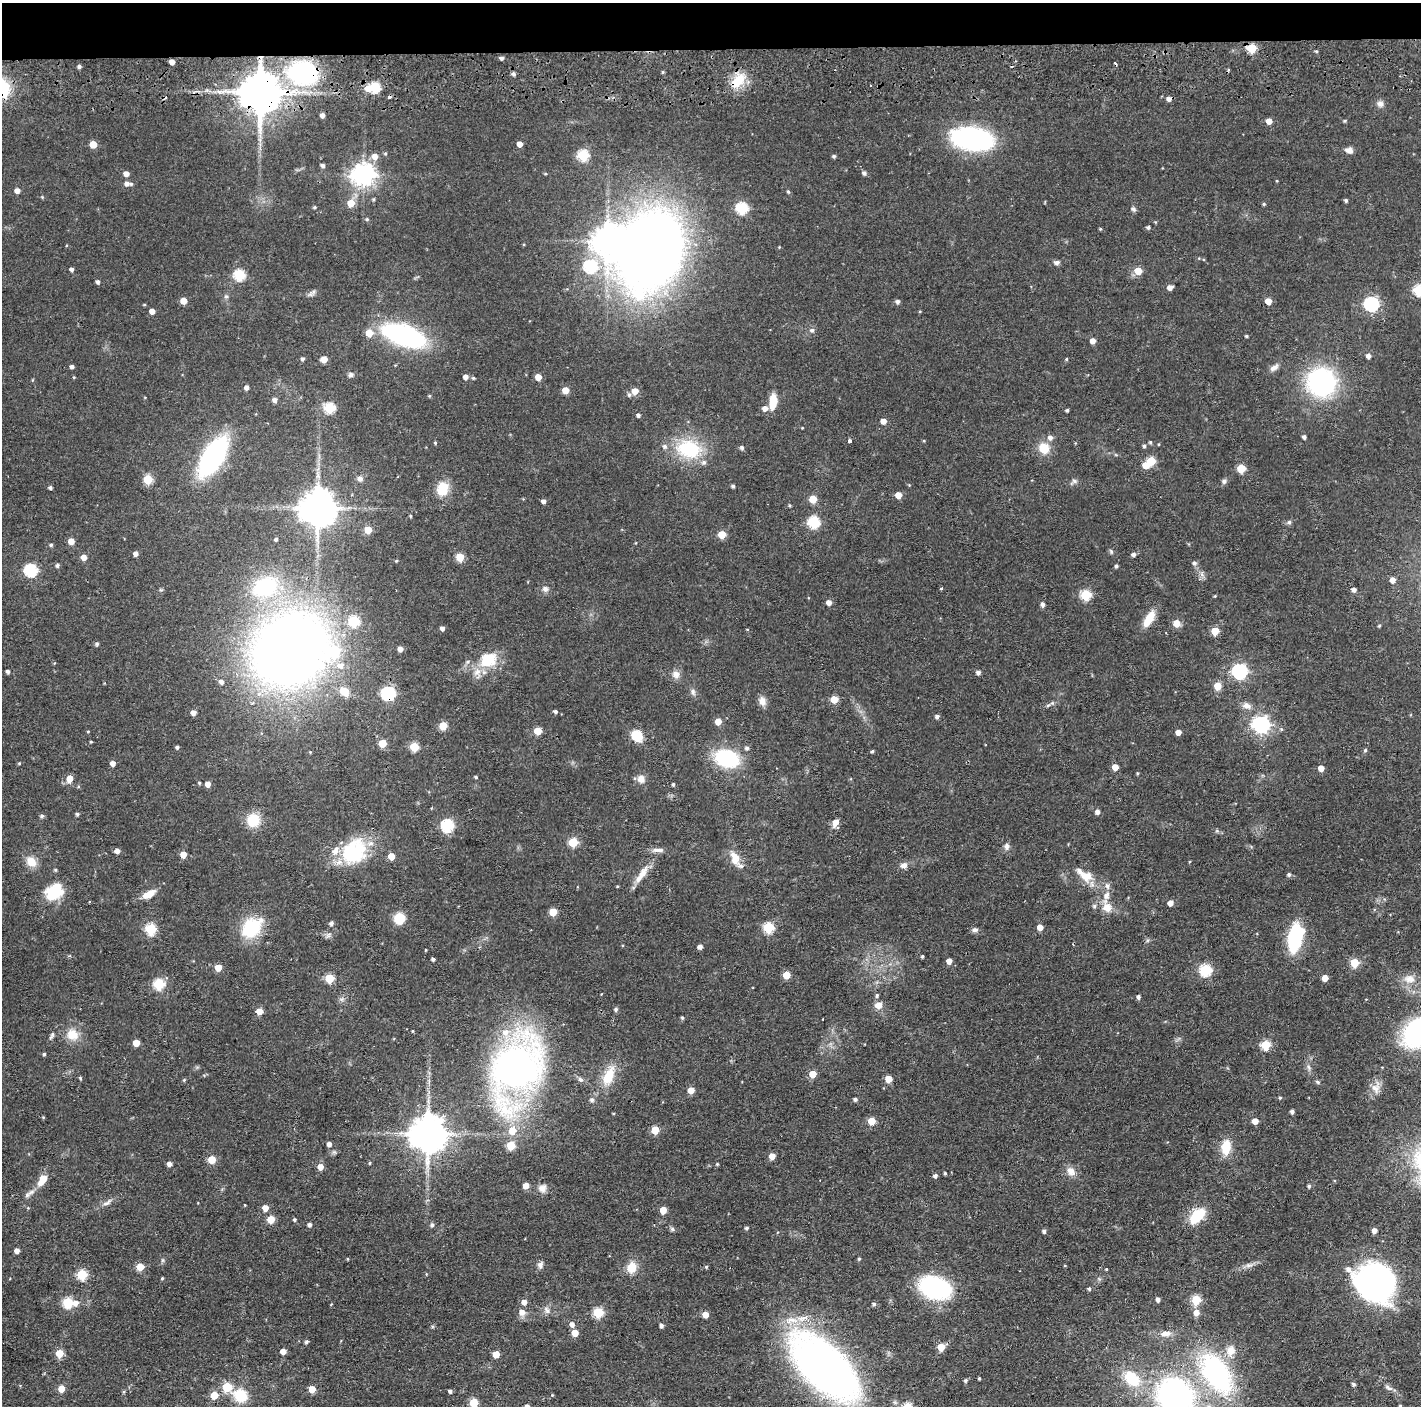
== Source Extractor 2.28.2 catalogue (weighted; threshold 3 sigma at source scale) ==
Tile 2 of 3 x 3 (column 2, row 1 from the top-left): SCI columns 1423-2841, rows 2900-4303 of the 4264 x 4394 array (HDU 1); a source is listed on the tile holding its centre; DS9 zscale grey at full resolution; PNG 1423 x 1408 px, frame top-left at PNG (2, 3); no overlay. Shown black and unused: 3% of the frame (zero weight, under 2 of 3 exposures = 3% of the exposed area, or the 3 px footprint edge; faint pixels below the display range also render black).
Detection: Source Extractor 2.28.2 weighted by HDU 2 'WHT'; one run over the whole footprint, this tile lists its part. Background 0.0456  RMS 0.0065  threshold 0.0294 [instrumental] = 3 sigma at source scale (4.5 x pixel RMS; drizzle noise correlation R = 1.50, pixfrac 1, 0.05/0.05 arcsec/px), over >= 5 px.
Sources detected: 372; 3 inside a brighter object's white glare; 4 cosmic-ray / hot-pixel residue — not listed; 12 inside a brighter listed object's ellipse — not listed separately; the other 353 listed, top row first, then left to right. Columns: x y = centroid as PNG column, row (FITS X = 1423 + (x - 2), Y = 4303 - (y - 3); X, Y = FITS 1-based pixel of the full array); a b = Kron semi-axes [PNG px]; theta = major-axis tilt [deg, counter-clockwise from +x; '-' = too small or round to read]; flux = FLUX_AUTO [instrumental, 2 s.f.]
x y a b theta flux
1252 48 5 5 - 31
1316 51 4 4 - 0.8
502 58 4 4 - 1.6
172 62 4 4 - 4.7
79 66 4 4 - 1.7
663 72 5 3 - 0.78
303 73 24 19 -6 100
513 74 5 5 - 1.6
738 81 24 13 45 15
374 87 5 5 - 46
368 88 7 7 - 4.9
260 92 11 10 - 2800
1380 104 9 9 - 2.7
322 115 4 4 - 2.9
1269 121 5 4 - 5.4
1345 121 4 4 - 0.7
972 139 29 15 -9 140
93 144 5 5 - 12
520 144 4 4 - 5
1349 150 9 7 -13 3.4
385 153 5 4 - 0.91
583 155 6 5 - 49
375 156 6 6 - 5.1
834 156 4 4 - 1.1
323 165 5 4 - 1.7
864 173 5 5 - 1.8
126 174 5 5 - 4
363 174 8 7 - 510
127 183 6 6 - 2.4
17 190 5 5 - 3.8
788 192 5 4 - 0.94
1346 200 4 3 - 1.2
351 203 6 5 - 11
1264 204 4 3 - 0.83
314 207 4 3 - 0.84
742 208 6 6 - 61
1133 209 7 5 -60 1.5
367 219 5 4 - 0.88
1148 227 5 4 - 1.3
1100 229 4 3 - 0.7
608 241 9 8 - 970
1057 262 7 5 1 1.9
590 266 7 6 - 63
71 269 4 4 - 2
1138 271 5 5 - 12
239 275 6 6 - 49
98 282 4 4 - 1.6
1170 288 5 4 - 3.6
1419 290 6 5 - 49
310 294 7 6 - 1.9
638 294 9 8 - 21
226 296 6 5 - 1.2
183 301 5 5 - 9.9
897 301 5 5 - 1.9
1268 301 5 4 - 8.2
1371 304 7 6 - 120
152 311 4 4 - 4.1
812 330 6 6 - 1.7
369 333 6 6 - 9.8
404 335 34 15 -20 130
1247 336 4 3 - 0.79
1093 341 5 5 - 4.2
1368 356 4 4 - 2.8
302 359 5 4 - 1.4
324 359 5 5 - 8.4
1066 359 4 3 - 0.69
72 366 4 4 - 1.7
1274 368 12 6 31 3.2
351 375 7 6 - 1.8
74 377 4 3 - 0.59
465 377 5 5 - 3.4
538 377 5 4 - 7.4
1321 382 21 20 - 120
246 387 4 4 - 2.6
565 390 5 5 - 7.6
635 391 5 5 - 7.8
629 395 5 5 - 1.4
429 396 4 4 - 0.73
274 400 5 5 - 2.4
773 401 15 7 86 12
329 408 6 5 - 43
765 408 6 5 - 3.7
1067 410 3 3 - 1
638 415 4 4 - 1.5
883 421 5 5 - 4.4
1050 437 6 6 - 2.6
1304 437 5 4 - 1.4
849 441 3 3 - 2.3
924 441 4 3 - 0.57
1150 442 5 4 - 0.83
435 443 4 4 - 0.69
1144 446 5 4 - 1.3
742 447 5 4 - 1.6
1044 448 12 11 - 12
689 449 29 21 -11 38
213 457 32 14 59 130
1151 461 5 5 - 24
1241 468 5 5 - 20
148 479 5 5 - 26
360 479 9 7 -18 2.3
1074 481 10 6 37 1.8
1224 481 7 6 - 1.8
733 486 4 3 - 1.3
50 488 4 3 - 1.4
442 489 13 10 76 16
898 495 5 5 - 8.4
813 499 5 5 - 14
543 501 4 4 - 2.1
790 505 4 4 - 0.82
318 507 10 10 - 1800
410 516 4 3 - 0.71
814 522 6 6 - 58
1289 522 6 5 - 1.3
368 530 5 5 - 10
722 534 5 5 - 15
276 539 4 3 - 1.2
71 541 5 4 - 7.3
51 545 4 4 - 1
1111 551 7 4 -65 1
136 554 5 4 - 3
1133 554 5 4 - 2
84 557 5 5 - 5.1
460 557 5 5 - 20
396 561 4 3 - 0.68
1194 563 6 5 - 1.8
57 565 5 4 - 1.4
1116 566 4 4 - 1.1
30 570 6 6 - 80
1393 580 5 4 - 4.9
265 586 30 21 24 54
941 588 4 3 - 0.61
545 589 9 8 - 2.3
1354 590 5 4 - 2.4
1086 595 5 5 - 41
1215 596 3 3 - 0.56
829 602 5 5 - 3.6
1043 604 5 4 - 2.2
1149 619 22 9 60 10
354 621 5 5 - 38
1176 623 5 5 - 12
1379 626 4 3 - 0.66
442 628 4 4 - 2.4
747 629 4 2 - 0.43
1215 631 5 5 - 17
97 644 5 5 - 1.2
290 649 53 45 38 850
400 649 4 4 - 3.6
488 660 22 16 27 22
340 666 9 8 - 4.6
8 671 4 3 - 1.8
1239 671 6 6 - 150
978 672 5 4 - 2
676 674 11 10 - 3.8
221 682 5 4 - 2.4
1217 686 5 5 - 13
344 692 13 10 -36 7
693 692 9 6 -65 2.2
388 694 6 6 - 120
834 699 5 5 - 12
762 701 12 8 -76 4.2
1048 705 6 4 19 1.1
1247 706 13 8 -19 4
555 711 5 4 - 1.4
193 712 5 4 - 3.1
937 716 4 4 - 2.1
718 722 5 5 - 7.9
1261 724 7 7 - 210
443 726 5 5 - 18
88 731 3 3 - 0.56
537 731 5 5 - 16
1178 732 4 4 - 4.5
637 736 11 9 -50 16
382 743 5 5 - 16
177 747 4 4 - 1.3
414 747 5 5 - 24
747 748 5 5 - 1.5
1365 750 5 4 - 1
872 751 4 4 - 0.93
310 752 4 4 - 0.57
727 758 23 16 -16 49
19 763 4 4 - 0.62
113 763 5 4 - 3.6
1115 767 5 4 - 7.3
1321 768 5 4 - 5.8
1137 773 4 3 - 0.64
476 777 4 4 - 0.83
69 778 6 5 - 8.3
641 779 11 9 -56 4.1
199 783 4 3 - 0.77
208 784 5 4 - 4.6
673 784 4 3 - 0.99
1097 812 5 5 - 2.6
77 814 4 4 - 1.3
42 816 5 4 - 1.3
253 820 16 15 - 14
836 822 7 5 59 6.1
447 825 6 6 - 70
573 842 5 5 - 28
1007 846 10 7 90 2.5
660 850 8 6 2 2.1
117 851 4 4 - 3.4
354 852 35 27 53 42
183 854 5 5 - 6.9
391 856 5 5 - 10
735 858 20 11 -71 8.9
31 862 13 10 -46 7.3
904 865 7 6 - 3.9
55 870 4 4 - 0.83
642 874 30 8 57 8.4
1289 875 5 4 - 1.5
1086 876 19 15 -21 10
617 886 3 3 - 0.52
1107 886 9 6 -79 2.5
54 892 22 17 28 19
149 894 13 6 30 9.2
1170 903 5 4 - 4.7
1107 907 16 12 -63 8
553 912 5 5 - 16
399 918 8 8 - 19
331 923 5 5 - 1.8
1040 927 5 5 - 5.8
251 928 25 19 46 31
768 928 5 5 - 47
151 929 6 5 - 43
975 930 8 6 5 1.9
1295 938 21 10 82 61
700 947 4 4 - 2.6
425 950 3 2 - 0.72
922 956 3 3 - 0.91
433 959 3 3 - 1.5
949 961 5 5 - 4.4
1355 963 5 5 - 22
218 967 5 4 - 10
1205 970 6 6 - 59
786 975 5 5 - 13
329 978 5 5 - 30
1325 978 5 4 - 7.7
1409 979 17 11 -2 7.5
159 984 5 5 - 49
877 995 5 4 - 1.1
1138 997 5 4 - 1.7
878 1005 9 8 - 5
616 1009 6 5 - 1.2
259 1011 5 5 - 8.4
682 1018 4 3 - 0.92
412 1031 3 3 - 0.56
1417 1033 29 22 47 92
52 1035 11 5 65 1.7
72 1035 16 15 - 10
136 1043 5 5 - 9.1
1266 1045 5 5 - 31
44 1054 4 3 - 0.97
1309 1067 9 4 -80 1.7
515 1068 47 31 67 410
813 1074 5 4 - 12
608 1076 28 12 67 15
80 1078 5 3 - 0.78
580 1079 8 5 -40 1.7
888 1079 5 5 - 9.8
184 1080 5 3 - 0.73
1317 1082 6 5 - 1.1
1376 1088 17 12 82 5.8
691 1090 5 5 - 8.5
1280 1098 4 4 - 0.76
855 1099 4 4 - 1.5
592 1100 6 5 - 1.7
1292 1112 4 4 - 1.7
43 1117 5 3 - 0.54
871 1121 5 5 - 13
1255 1121 5 4 - 5.8
512 1130 7 7 - 9.9
655 1130 5 5 - 17
428 1133 10 10 - 1800
329 1144 5 4 - 3
511 1146 5 5 - 22
1226 1147 17 10 85 13
772 1156 5 4 - 8
212 1160 5 5 - 17
369 1163 4 3 - 0.71
169 1164 5 4 - 2.8
717 1164 4 4 - 0.66
320 1167 5 5 - 5.9
1071 1171 13 11 -51 5
945 1173 3 3 - 0.81
935 1176 5 4 - 1.8
43 1179 12 7 57 9.7
526 1186 5 4 - 6.3
1309 1186 4 4 - 1.2
542 1188 10 9 - 3.9
27 1195 8 6 44 2
107 1202 15 5 35 2.8
265 1208 5 5 - 6.4
663 1210 5 5 - 9.2
1197 1215 17 10 43 22
271 1219 5 5 - 14
295 1220 4 4 - 1.2
310 1224 4 4 - 1.7
432 1225 5 5 - 1.5
747 1228 4 4 - 1.2
672 1229 6 6 - 1.3
1374 1230 4 4 - 4
1044 1231 4 4 - 1.7
17 1251 4 4 - 3.7
859 1259 5 4 - 0.78
540 1265 9 7 65 2.3
1248 1265 8 6 7 2.2
140 1267 5 5 - 13
632 1267 14 12 71 8.8
706 1267 4 4 - 0.81
1106 1269 3 3 - 0.55
82 1274 5 5 - 38
162 1278 4 3 - 0.69
1375 1282 33 29 -40 200
935 1288 22 15 -18 110
1089 1289 4 3 - 1.2
1158 1299 4 4 - 2.6
1196 1300 5 5 - 30
524 1302 5 5 - 4.4
68 1303 6 5 - 41
76 1303 7 7 - 3.9
331 1304 4 2 - 0.42
874 1304 5 5 - 1.4
547 1310 11 5 -71 2.2
522 1312 7 7 - 4.3
598 1312 5 5 - 35
1196 1313 6 6 - 5.3
705 1315 5 5 - 6.6
572 1324 5 5 - 3.4
661 1325 4 4 - 1.9
575 1333 5 5 - 9.1
1166 1333 14 7 6 4.7
306 1342 5 4 - 1.3
941 1347 5 5 - 15
283 1351 4 4 - 4.7
1231 1351 14 12 81 7.9
59 1353 5 5 - 17
496 1354 5 5 - 9.9
823 1366 54 26 -45 510
1216 1373 36 20 -57 130
979 1378 3 3 - 0.78
1132 1379 22 15 -45 22
966 1380 5 5 - 1.2
1353 1384 6 4 -28 0.94
227 1387 5 5 - 28
1389 1388 12 5 -29 2.3
61 1389 5 4 - 9
312 1389 5 5 - 11
450 1391 4 4 - 1.7
124 1392 5 3 - 0.68
214 1395 5 5 - 13
240 1395 17 14 -30 17
1175 1395 28 25 -36 190
474 1403 5 5 - 24
Overlapping masked pixels (flux is a lower limit): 5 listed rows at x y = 1252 48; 303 73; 738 81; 260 92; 388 694
Isophote crosses this tile's border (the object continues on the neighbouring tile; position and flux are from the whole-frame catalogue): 4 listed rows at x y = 1419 290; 1417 1033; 1175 1395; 474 1403